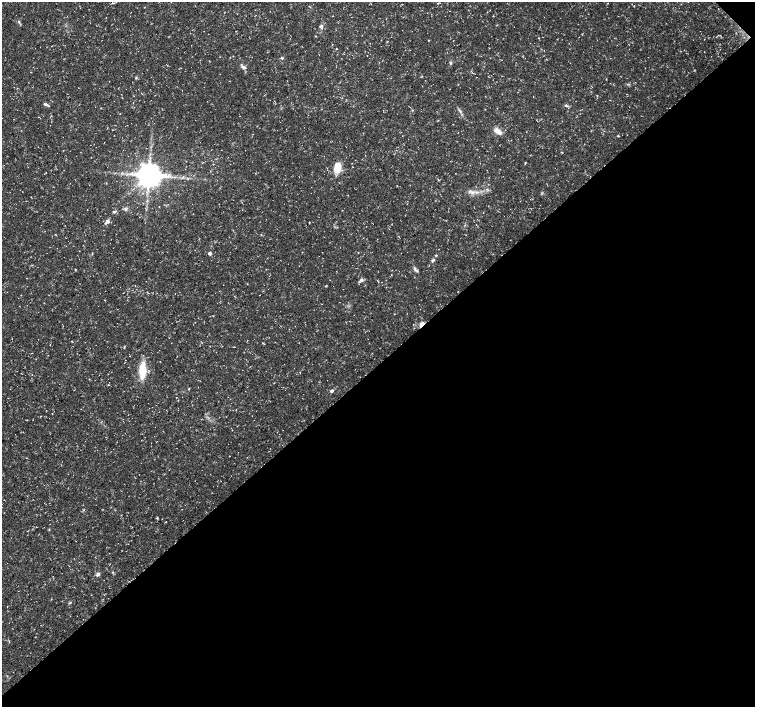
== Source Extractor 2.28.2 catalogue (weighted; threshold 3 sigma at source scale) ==
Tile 12 of 4 x 4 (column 4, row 3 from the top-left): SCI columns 4515-6019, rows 1558-2966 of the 6024 x 5999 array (HDU 1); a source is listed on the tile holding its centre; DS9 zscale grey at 2 x 2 block average (1 PNG px = mean of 2 x 2 image px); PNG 757 x 709 px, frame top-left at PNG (2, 2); no overlay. Shown black and unused: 49% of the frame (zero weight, under 3 of 5 exposures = <1% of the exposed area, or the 3 px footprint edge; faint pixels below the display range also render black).
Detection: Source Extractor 2.28.2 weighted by HDU 2 'WHT'; one run over the whole footprint, this tile lists its part. Background 0.0235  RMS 0.0023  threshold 0.0105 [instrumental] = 3 sigma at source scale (4.5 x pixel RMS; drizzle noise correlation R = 1.50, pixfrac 1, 0.0396/0.0396 arcsec/px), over >= 5 px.
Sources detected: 42; all 42 listed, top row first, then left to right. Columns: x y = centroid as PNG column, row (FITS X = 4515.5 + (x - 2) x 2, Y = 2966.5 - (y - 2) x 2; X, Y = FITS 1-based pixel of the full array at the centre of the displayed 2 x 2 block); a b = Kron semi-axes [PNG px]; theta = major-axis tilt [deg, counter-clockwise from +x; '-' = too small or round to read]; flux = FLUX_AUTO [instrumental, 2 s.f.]
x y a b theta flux
113 3 4 3 - 0.58
19 22 4 3 - 0.66
321 27 6 4 -86 1.3
428 40 3 2 - 0.27
336 49 2 2 - 0.38
282 58 4 3 - 0.69
450 63 5 3 - 0.7
243 67 8 4 -34 1.6
136 78 4 3 - 0.56
628 84 4 2 - 0.56
45 104 6 3 -18 1
566 106 5 2 - 0.7
460 111 6 2 -67 0.86
498 131 11 5 -39 4
526 132 2 2 - 0.16
618 136 3 2 - 0.43
337 167 9 6 86 11
149 175 6 6 - 880
439 180 3 2 - 0.35
487 189 6 2 -25 0.7
473 192 6 3 15 1.5
126 209 5 4 - 1.1
114 212 5 3 - 0.89
107 221 6 5 - 1.6
309 222 2 2 - 0.24
210 253 3 2 - 1.8
436 255 3 3 - 0.56
433 260 5 3 - 1.1
415 269 8 3 -58 1.2
361 280 4 4 - 1.2
326 286 2 2 - 0.44
105 300 2 2 - 0.27
422 324 7 4 45 2.1
124 347 3 2 - 0.34
177 356 2 2 - 0.15
142 371 20 8 86 12
189 389 3 2 - 0.37
332 391 4 3 - 1.1
157 518 4 3 - 0.47
98 574 6 4 48 1.4
70 602 3 2 - 0.44
9 642 3 2 - 0.3
Overlapping masked pixels (flux is a lower limit): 1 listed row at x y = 422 324
Isophote crosses this tile's border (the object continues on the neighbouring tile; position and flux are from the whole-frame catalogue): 1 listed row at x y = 113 3
Diffuse or blended objects may show on this block-average render without a row.